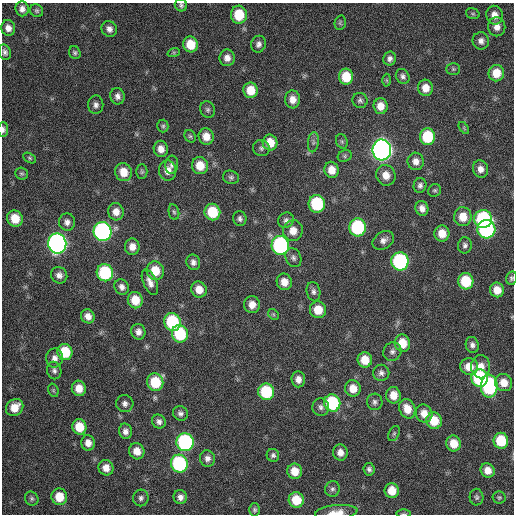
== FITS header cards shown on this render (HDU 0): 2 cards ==
NAXIS1  =                  512 / Axis length
NAXIS2  =                  512 / Axis length

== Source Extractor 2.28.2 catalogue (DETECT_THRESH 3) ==
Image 512 x 512 px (HDU 0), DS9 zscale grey, 1 PNG px = 1 image px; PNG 516 x 516 px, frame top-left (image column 1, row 512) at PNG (2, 3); each listed source drawn as its Kron ellipse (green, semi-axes under 4 px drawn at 4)
Background 125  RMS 11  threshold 34.3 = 3 sigma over >= 5 px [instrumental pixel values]
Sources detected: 159; all 159 listed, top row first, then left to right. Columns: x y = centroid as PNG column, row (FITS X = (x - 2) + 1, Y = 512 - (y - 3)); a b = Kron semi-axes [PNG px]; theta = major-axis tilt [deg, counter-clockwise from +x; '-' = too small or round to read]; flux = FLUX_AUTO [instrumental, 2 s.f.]
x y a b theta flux
181 5 6 6 - 1800
22 9 7 6 - 4000
37 11 7 6 - 1600
473 14 7 5 -17 1300
239 15 9 8 - 25000
494 15 9 8 - 6900
340 23 7 5 76 1400
497 27 9 8 - 6000
8 28 8 7 - 4900
109 29 8 7 - 3900
481 41 8 8 - 4000
191 44 8 7 - 17000
258 44 8 7 - 3200
5 52 8 6 -71 2500
174 52 6 4 18 1100
75 53 7 5 -65 1600
227 58 8 7 - 5200
390 59 7 6 - 2900
453 69 7 5 0 1400
496 73 8 7 - 12000
403 76 8 6 -58 2600
346 77 8 7 - 20000
387 80 6 4 -89 1000
425 88 8 7 - 8700
251 90 8 7 - 14000
117 96 8 7 - 3600
293 99 9 7 -84 6700
360 100 8 7 - 2200
96 105 9 7 89 3300
380 106 8 7 - 7800
208 110 8 7 - 2000
163 126 6 5 - 1400
464 128 7 3 -54 950
3 130 7 5 87 2300
190 136 6 5 - 1400
206 136 8 7 - 8100
427 137 8 7 - 34000
342 141 7 5 -69 1500
313 142 10 5 83 2100
270 143 8 7 - 12000
261 148 8 8 - 2300
161 149 8 7 - 6000
382 150 10 9 - 450000
345 156 7 5 23 1400
30 158 7 4 -28 1300
416 161 9 8 - 5300
172 165 9 6 83 2600
200 166 8 8 - 14000
481 169 8 7 - 5000
168 170 10 8 -87 7700
332 170 8 7 - 9200
123 172 9 8 - 12000
142 172 7 5 -90 1500
22 173 6 6 - 1500
386 175 10 9 - 8500
231 177 8 6 -17 2000
420 185 7 6 - 2500
435 190 7 6 - 1400
317 204 9 8 - 48000
422 208 7 6 - 4600
116 212 8 7 - 6500
174 212 8 5 -78 1600
212 212 8 8 - 29000
463 217 9 8 - 12000
15 218 8 7 - 16000
240 219 7 6 - 2500
483 219 9 9 - 92000
286 220 8 7 - 2500
67 222 8 8 - 3900
358 227 9 8 - 73000
486 229 9 9 - 120000
103 231 9 9 - 200000
293 231 10 9 - 8900
442 233 8 7 - 11000
383 240 11 8 33 4200
57 244 10 9 - 330000
280 245 9 8 - 130000
465 245 8 7 - 2600
132 247 8 7 - 6800
293 258 10 7 -65 2800
400 261 9 8 - 110000
193 262 8 7 - 3500
155 271 9 8 - 17000
105 273 8 8 - 55000
59 275 8 8 - 4200
511 278 7 5 76 1600
466 281 8 7 - 28000
150 282 14 6 -67 5600
284 282 8 7 - 8100
122 287 8 7 - 3800
199 289 8 7 - 9100
497 290 7 7 - 9800
313 292 10 6 -78 3000
135 300 8 7 - 14000
252 305 8 8 - 7100
318 310 8 8 - 14000
273 314 6 4 -45 1100
88 316 7 6 - 5900
172 322 9 8 - 59000
138 332 8 7 - 4400
180 334 9 8 - 41000
402 343 9 7 -80 14000
472 345 8 6 -78 3200
65 352 8 7 - 27000
392 352 9 9 - 3300
54 358 9 8 - 4600
365 360 7 7 - 13000
469 367 9 8 - 11000
481 367 11 9 90 8400
54 370 9 7 -79 2700
381 373 8 8 - 3100
480 378 9 8 - 81000
298 379 8 7 - 5100
155 382 9 8 - 28000
504 383 9 8 - 9400
489 386 11 8 89 89000
79 388 8 7 - 8800
353 388 8 7 - 10000
53 390 7 5 -73 1200
266 392 8 8 - 41000
393 395 8 7 - 10000
375 402 8 7 - 2600
125 403 9 8 - 3500
332 403 8 8 - 61000
15 407 9 8 - 12000
321 407 8 8 - 3100
407 409 10 8 -66 10000
180 413 8 7 - 2700
424 413 9 8 - 8000
434 421 8 8 - 16000
159 422 7 6 - 3200
79 427 8 7 - 17000
125 431 8 6 -78 3700
394 433 8 5 63 1500
501 441 8 7 - 28000
185 442 9 8 - 120000
88 443 8 7 - 6100
454 443 8 7 - 12000
137 451 8 7 - 9000
340 452 8 7 - 5400
273 455 6 6 - 2200
207 458 8 7 - 3600
179 464 9 8 - 89000
106 468 8 7 - 7400
369 469 6 5 - 2400
488 470 7 6 - 7500
295 471 8 7 - 11000
332 489 8 7 - 2300
392 491 7 7 - 12000
59 497 8 8 - 15000
180 497 7 6 - 3700
477 497 8 7 - 2000
499 497 6 6 - 1400
141 498 8 7 - 2800
32 499 7 6 - 1900
296 500 8 7 - 18000
255 510 6 5 - 1700
336 512 21 7 6 9100
403 514 7 3 0 1000
At the frame edge (FLAGS 8, measured only in part): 5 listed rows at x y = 181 5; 3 130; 511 278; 336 512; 403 514